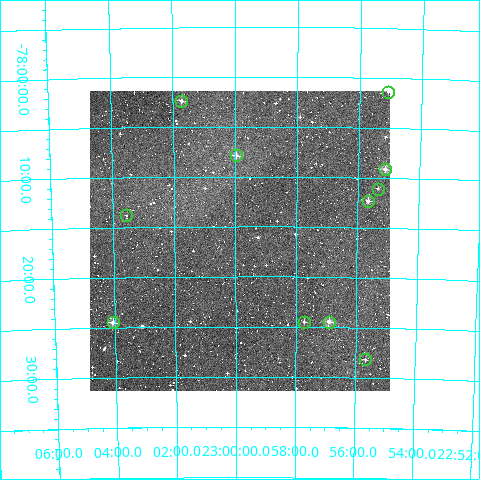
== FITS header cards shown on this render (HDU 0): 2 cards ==
NAXIS1  =                  300
NAXIS2  =                  300

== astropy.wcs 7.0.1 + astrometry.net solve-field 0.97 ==
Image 300 x 300 px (HDU 0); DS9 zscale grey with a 90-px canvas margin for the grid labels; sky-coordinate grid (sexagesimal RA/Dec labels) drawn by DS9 from the SOLVED WCS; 11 Tycho-2 reference stars matched to detected sources circled (green)
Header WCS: RA---TAN/DEC--TAN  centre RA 22:59:51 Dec -78:16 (344.96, -78.27 deg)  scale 6 arcsec/px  FOV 30.0' x 30.0'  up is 0 deg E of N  parity normal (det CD < 0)
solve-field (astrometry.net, Tycho-2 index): VERIFIED the header's WCS against the Tycho-2 star catalogue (verified at 2 index scales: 8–11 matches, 0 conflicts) and refined it, rather than solving blind
Solved WCS: RA---TAN-SIP/DEC--TAN-SIP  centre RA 22:59:52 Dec -78:16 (344.97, -78.27 deg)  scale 6 arcsec/px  FOV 30.0' x 30.0'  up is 0 deg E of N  parity normal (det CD < 0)
The solver's refit moves the header's centre by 3.2 arcsec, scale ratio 1.001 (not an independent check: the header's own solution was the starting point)
Tycho-2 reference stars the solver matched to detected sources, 11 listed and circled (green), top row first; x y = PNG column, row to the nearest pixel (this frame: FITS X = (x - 90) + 1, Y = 300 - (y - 91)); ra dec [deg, ICRS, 3 dp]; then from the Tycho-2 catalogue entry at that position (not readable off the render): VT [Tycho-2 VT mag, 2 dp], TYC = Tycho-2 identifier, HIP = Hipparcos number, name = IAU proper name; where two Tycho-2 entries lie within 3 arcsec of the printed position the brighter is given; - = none
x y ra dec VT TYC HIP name
388 92 343.770 -78.022 12.07 9480-653-1 - -
181 101 345.434 -78.040 10.50 9480-866-1 - -
236 155 344.992 -78.132 10.81 9480-720-1 - -
385 169 343.782 -78.152 10.61 9480-617-1 - -
378 189 343.839 -78.185 12.44 9480-698-1 - -
368 201 343.918 -78.205 10.63 9480-733-1 - -
126 215 345.889 -78.230 12.82 9480-546-1 - -
113 322 346.021 -78.408 10.44 9480-1002-1 - -
304 322 344.430 -78.408 12.31 9480-627-1 - -
329 322 344.226 -78.408 10.83 9480-385-1 - -
365 359 343.915 -78.470 12.09 9480-759-1 - -